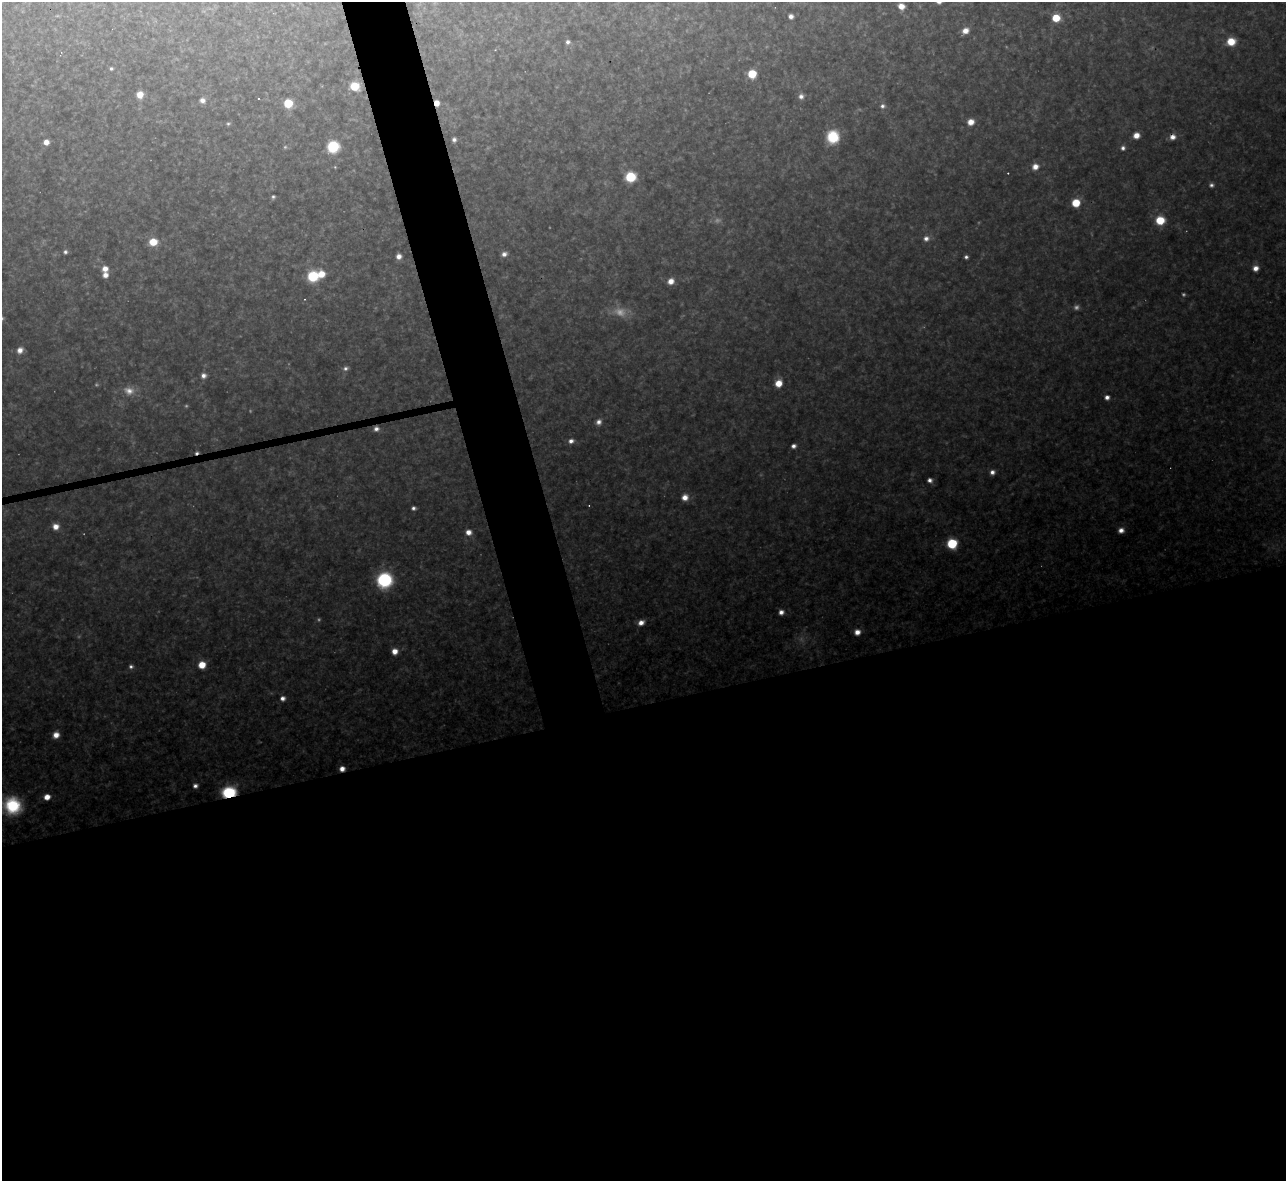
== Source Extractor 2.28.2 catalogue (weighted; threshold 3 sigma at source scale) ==
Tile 15 of 4 x 4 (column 3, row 4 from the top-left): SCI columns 2567-3850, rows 142-1320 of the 5133 x 5116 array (HDU 1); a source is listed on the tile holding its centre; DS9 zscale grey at full resolution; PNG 1288 x 1183 px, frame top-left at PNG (2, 2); no overlay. Shown black and unused: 44% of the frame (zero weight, under 3 of 4 exposures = <1% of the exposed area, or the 3 px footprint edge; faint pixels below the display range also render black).
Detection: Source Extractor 2.28.2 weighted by HDU 2 'WHT'; one run over the whole footprint, this tile lists its part. Background 0.318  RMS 0.019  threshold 0.0847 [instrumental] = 3 sigma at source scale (4.5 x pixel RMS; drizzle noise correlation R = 1.50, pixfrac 1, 0.05/0.05 arcsec/px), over >= 5 px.
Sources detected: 86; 9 too faint to see at this stretch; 3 cosmic-ray / hot-pixel residue — not listed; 1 inside a brighter listed object's ellipse — not listed separately; the other 73 listed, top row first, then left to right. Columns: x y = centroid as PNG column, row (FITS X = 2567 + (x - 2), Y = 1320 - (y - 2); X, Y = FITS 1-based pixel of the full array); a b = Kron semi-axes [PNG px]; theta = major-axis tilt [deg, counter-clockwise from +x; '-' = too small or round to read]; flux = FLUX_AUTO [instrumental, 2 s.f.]
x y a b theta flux
901 6 6 6 - 20
791 16 5 4 - 8.7
1056 18 7 6 - 45
965 31 8 6 27 16
1231 41 8 7 - 36
568 42 5 5 - 6.9
111 68 4 4 - 3.6
752 74 6 6 - 64
355 86 7 6 - 59
140 94 6 6 - 24
801 96 7 6 - 9.1
202 100 7 6 - 11
288 103 6 6 - 65
437 103 6 5 - 18
882 106 6 6 - 6
971 122 7 6 - 20
228 124 5 5 - 3.3
1136 135 6 5 - 19
833 137 13 12 - 64
1173 137 7 7 - 13
454 139 5 5 - 6.1
46 142 5 5 - 16
333 147 8 8 - 100
1123 148 6 5 - 6.6
1035 167 8 7 - 16
630 177 7 7 - 98
1211 185 6 5 - 5.8
273 197 4 4 - 3.6
1076 203 7 7 - 45
1160 220 8 7 - 60
926 238 8 7 - 10
153 242 7 7 - 40
65 252 5 5 - 4.7
504 254 7 5 14 9
399 256 5 5 - 12
966 257 4 4 - 4.6
1255 268 6 5 - 16
105 269 7 7 - 15
321 274 7 7 - 30
313 276 8 8 - 100
671 281 7 6 - 18
20 350 8 7 - 13
345 368 8 6 14 6.6
203 376 6 6 - 9.6
778 383 6 6 - 29
129 391 15 11 -12 22
1107 397 5 5 - 10
599 422 7 6 - 11
376 429 6 6 - 8.6
571 441 6 5 - 10
793 446 5 4 - 7.6
992 472 6 6 - 9.5
930 480 6 5 - 8.1
685 497 7 7 - 18
413 508 4 4 - 5.8
55 527 7 6 - 18
1121 530 6 5 - 12
468 532 7 6 - 14
952 544 7 7 - 100
384 580 12 11 - 170
781 612 5 5 - 11
641 623 7 6 - 14
857 632 6 6 - 16
395 651 6 6 - 19
202 665 6 6 - 35
131 666 6 5 - 5.5
283 698 6 5 - 9.2
56 735 7 6 - 19
342 769 5 5 - 14
195 786 5 5 - 7.4
229 792 9 7 11 170
47 797 6 5 - 20
12 806 22 18 -6 120
Overlapping masked pixels (flux is a lower limit): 5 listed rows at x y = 437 103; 1173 137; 376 429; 342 769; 229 792
Isophote crosses this tile's border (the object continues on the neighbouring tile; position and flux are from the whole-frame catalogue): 1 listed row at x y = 12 806